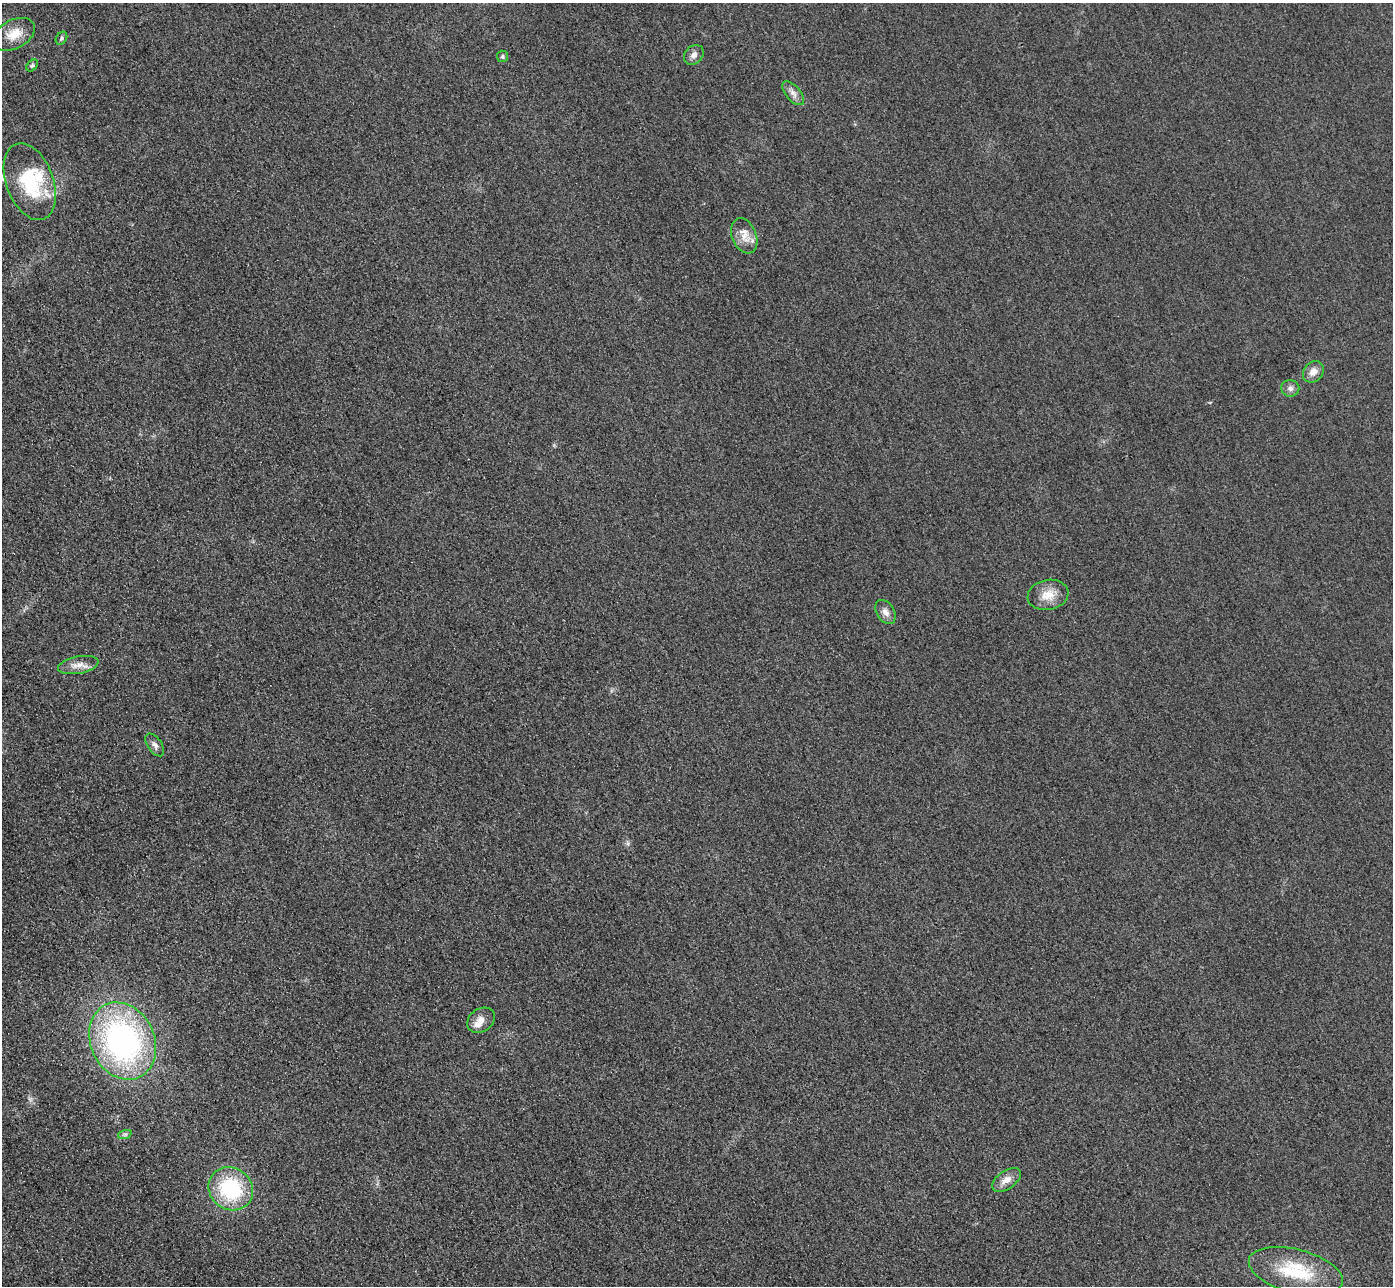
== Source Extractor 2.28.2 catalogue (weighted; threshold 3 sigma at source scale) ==
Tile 7 of 4 x 4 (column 3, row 2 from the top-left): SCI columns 2813-4203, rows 2873-4156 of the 5626 x 5614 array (HDU 1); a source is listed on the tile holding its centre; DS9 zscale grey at full resolution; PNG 1395 x 1288 px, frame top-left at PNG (2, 3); each listed source drawn as its Kron ellipse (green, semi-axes under 4 px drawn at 4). Shown black and unused: <1% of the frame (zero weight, under 3 of 4 exposures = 3% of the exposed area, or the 3 px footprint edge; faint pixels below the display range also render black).
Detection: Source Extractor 2.28.2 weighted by HDU 2 'WHT'; one run over the whole footprint, this tile lists its part. Background 0.0828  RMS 0.017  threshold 0.0787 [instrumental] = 3 sigma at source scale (4.5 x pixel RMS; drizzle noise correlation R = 1.50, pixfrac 1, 0.05/0.05 arcsec/px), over >= 5 px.
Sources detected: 22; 2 inside a brighter listed object's ellipse — not listed separately; the other 20 listed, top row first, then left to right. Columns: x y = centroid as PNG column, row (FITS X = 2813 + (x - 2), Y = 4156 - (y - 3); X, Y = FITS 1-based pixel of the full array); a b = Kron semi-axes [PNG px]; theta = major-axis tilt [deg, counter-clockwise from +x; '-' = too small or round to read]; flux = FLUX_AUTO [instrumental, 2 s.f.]
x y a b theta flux
14 34 22 14 28 32
61 38 7 5 57 3.5
694 55 11 8 47 9.3
502 56 6 5 - 3.4
32 65 7 4 48 2.9
793 93 14 7 -50 10
30 182 40 23 -70 110
744 236 18 12 -68 22
1313 372 11 9 49 13
1290 388 9 8 - 7.5
1048 595 20 15 11 29
886 612 13 8 -58 11
78 665 20 8 10 16
155 745 13 7 -54 8.5
481 1020 15 11 33 16
123 1041 40 32 -65 480
125 1134 7 4 18 3.6
1006 1180 16 9 35 17
231 1189 23 21 -37 140
1296 1271 48 22 -14 100